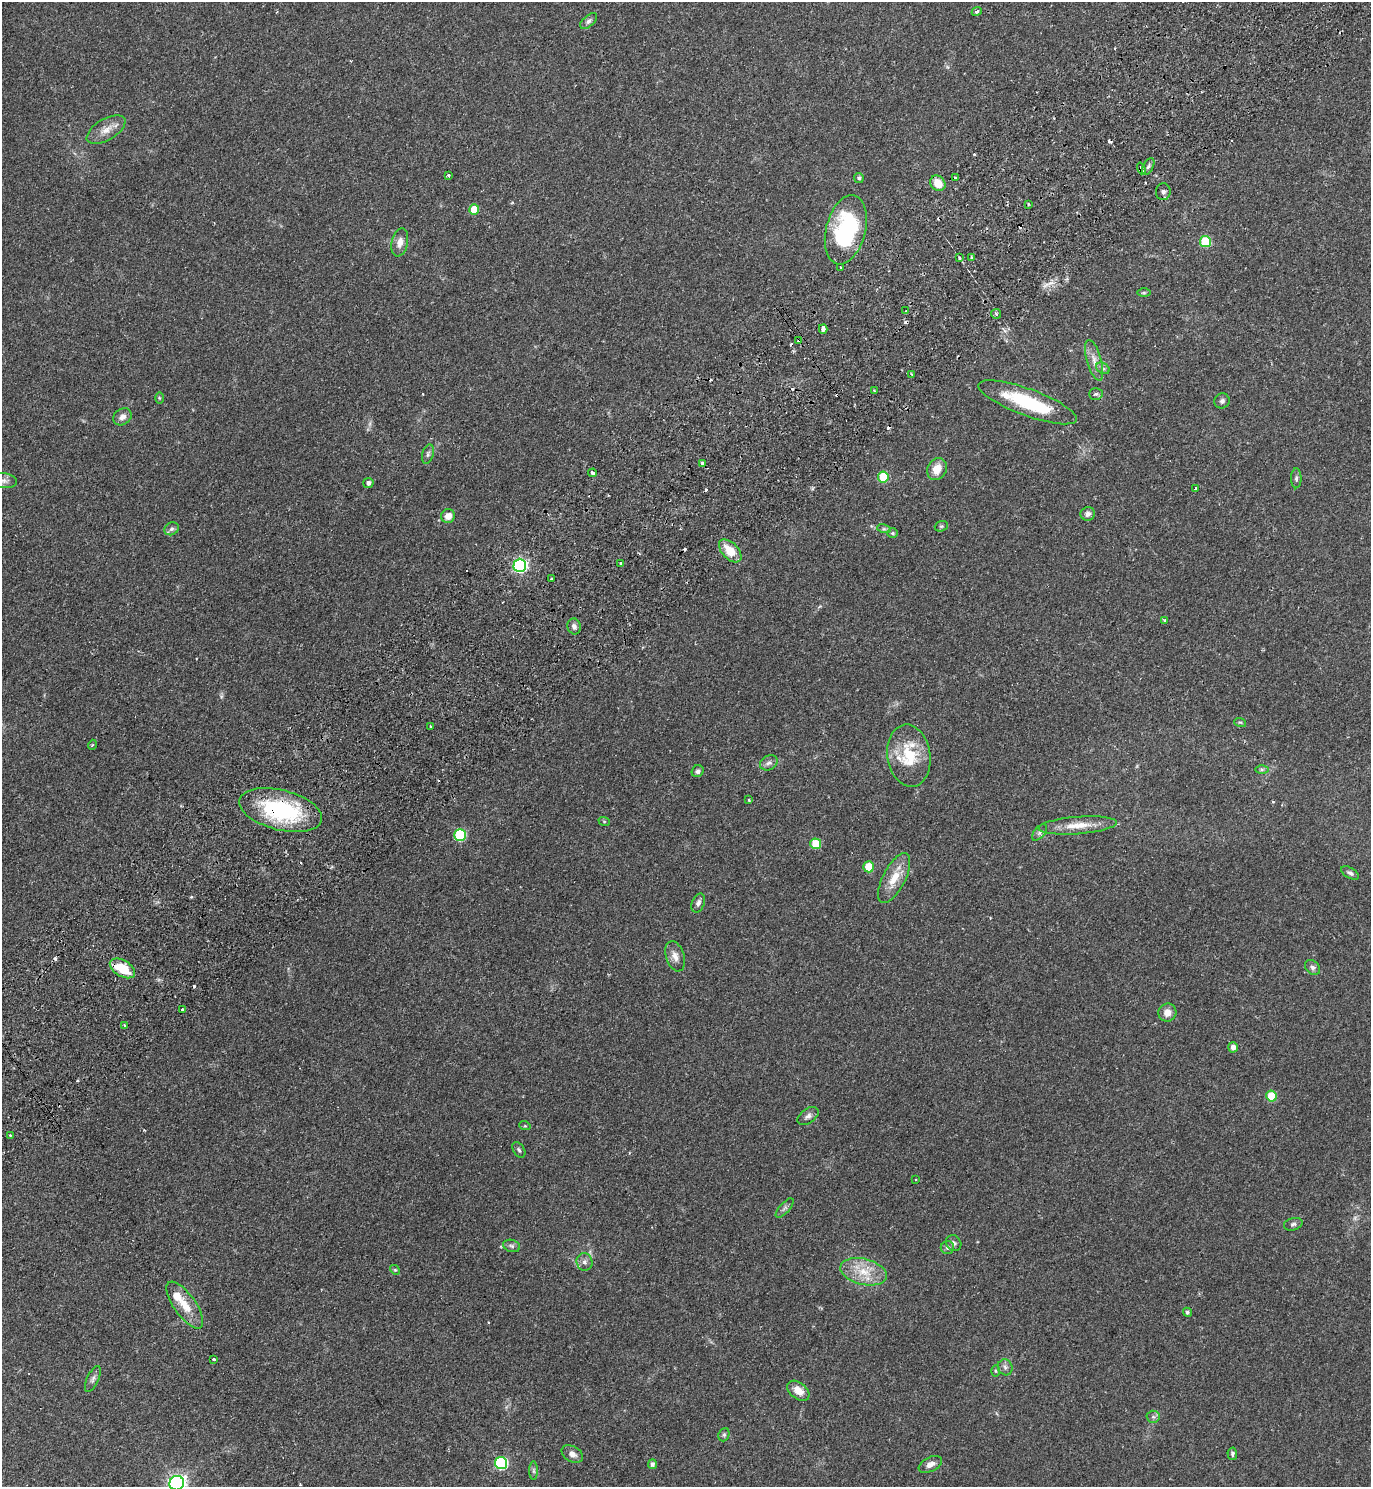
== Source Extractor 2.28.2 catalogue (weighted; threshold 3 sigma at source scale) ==
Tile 10 of 4 x 4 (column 2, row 3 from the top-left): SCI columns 1706-3074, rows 1533-3017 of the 6010 x 6034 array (HDU 1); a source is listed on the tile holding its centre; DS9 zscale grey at full resolution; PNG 1373 x 1489 px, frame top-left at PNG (2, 2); each listed source drawn as its Kron ellipse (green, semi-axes under 4 px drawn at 4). Shown black and unused: <1% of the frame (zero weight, under 2 of 3 exposures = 3% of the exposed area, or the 3 px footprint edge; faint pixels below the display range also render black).
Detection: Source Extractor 2.28.2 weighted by HDU 2 'WHT'; one run over the whole footprint, this tile lists its part. Background 0.146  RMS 0.0066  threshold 0.0298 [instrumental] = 3 sigma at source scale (4.5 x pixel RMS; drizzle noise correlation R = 1.50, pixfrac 1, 0.05/0.05 arcsec/px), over >= 5 px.
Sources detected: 127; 1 too faint to see at this stretch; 1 inside a brighter object's white glare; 16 cosmic-ray / hot-pixel residue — neither listed nor drawn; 1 inside a brighter listed object's ellipse — not listed separately; the other 108 listed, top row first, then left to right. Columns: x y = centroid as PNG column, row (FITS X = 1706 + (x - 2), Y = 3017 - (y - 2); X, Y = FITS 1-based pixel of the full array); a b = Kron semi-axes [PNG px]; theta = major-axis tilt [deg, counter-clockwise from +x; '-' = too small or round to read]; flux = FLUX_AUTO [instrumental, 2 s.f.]
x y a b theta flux
977 11 5 4 - 1.1
589 21 10 5 41 2.2
106 130 22 10 31 7.4
1148 167 9 5 62 2
1141 168 6 4 -70 2.9
448 175 3 3 - 1.5
859 178 5 4 - 1.3
956 178 3 3 - 8.6
938 183 8 7 - 9.6
1163 192 8 7 - 2.4
1028 204 4 2 - 0.64
474 210 5 5 - 15
846 230 35 19 76 70
400 242 14 8 78 4.6
1205 242 5 5 - 28
959 258 4 3 - 1.9
972 258 4 3 - 0.97
840 267 3 3 - 1.2
1144 293 7 4 0 1
906 311 3 3 - 0.77
996 314 5 5 - 1.1
823 329 5 3 - 4.4
799 340 3 3 - 0.98
1094 360 21 7 -74 5.8
1103 368 7 5 -30 1.5
911 374 3 2 - 0.53
874 391 3 3 - 0.8
1096 394 7 5 2 1.4
159 398 6 4 -89 0.81
1222 401 8 7 - 1.9
1028 402 52 13 -20 44
122 417 10 8 36 3.6
428 454 10 5 74 1.9
702 463 3 3 - 6.2
937 469 11 9 58 8.3
593 473 4 3 - 2.8
883 477 5 5 - 25
1296 478 10 5 89 1.5
3 481 14 7 -6 2.9
368 483 5 5 - 2.2
1196 488 3 3 - 1
1088 514 7 6 - 2.6
448 516 7 6 - 5.1
941 526 7 5 20 1.1
171 529 7 6 - 1.8
884 529 7 4 -17 1.3
892 533 5 5 - 1
730 551 14 8 -46 12
620 564 3 3 - 1.6
520 565 6 6 - 110
552 579 3 2 - 1.1
1164 620 4 3 - 0.77
574 626 8 6 -75 2.4
1240 722 6 3 -17 0.76
430 726 3 3 - 1.1
92 745 5 3 - 0.57
909 756 31 21 -82 28
769 763 9 7 29 2.4
1262 769 7 4 0 1.3
698 771 6 5 - 1.7
749 800 3 2 - 0.68
281 810 42 20 -14 66
604 821 6 4 -19 0.78
1078 825 39 8 4 12
1039 832 10 5 49 1.8
460 835 6 5 - 46
816 844 5 5 - 20
869 867 5 5 - 17
1350 873 10 5 -32 1.8
894 878 27 11 63 12
698 903 10 6 67 2.3
675 956 15 9 -72 4.7
1312 967 8 6 -45 2
122 968 14 8 -31 17
182 1009 3 2 - 1.1
1167 1013 9 9 - 5.3
125 1025 3 3 - 0.99
1233 1047 5 5 - 3.5
1271 1096 5 5 - 19
808 1116 12 7 35 2.6
525 1126 6 3 -18 0.68
10 1135 3 3 - 0.65
519 1150 8 5 -59 1.3
916 1180 3 2 - 0.81
785 1208 12 5 48 2
1293 1224 9 6 15 1.8
953 1243 8 7 - 2
512 1246 8 6 -16 1.6
947 1248 7 6 - 1.5
584 1262 9 8 - 2.6
395 1270 5 4 - 0.79
864 1272 24 13 -14 15
185 1305 28 11 -55 12
1187 1312 5 4 - 1.3
214 1359 3 3 - 2.4
1005 1367 8 7 - 2.2
996 1371 6 4 -89 0.98
93 1379 14 5 66 2.5
798 1391 12 8 -37 6.9
1153 1417 6 6 - 1.6
724 1435 7 5 69 1.3
572 1454 11 7 -30 3.5
1232 1454 6 5 - 1.4
501 1463 6 6 - 73
652 1464 5 4 - 1.9
930 1464 12 7 27 3.5
534 1471 9 4 -90 1.4
177 1483 7 7 - 260
Overlapping masked pixels (flux is a lower limit): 8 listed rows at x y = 1141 168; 956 178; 1163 192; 846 230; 799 340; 1028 402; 281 810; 122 968
Isophote crosses this tile's border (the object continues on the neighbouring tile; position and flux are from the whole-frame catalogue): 2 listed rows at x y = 3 481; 177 1483